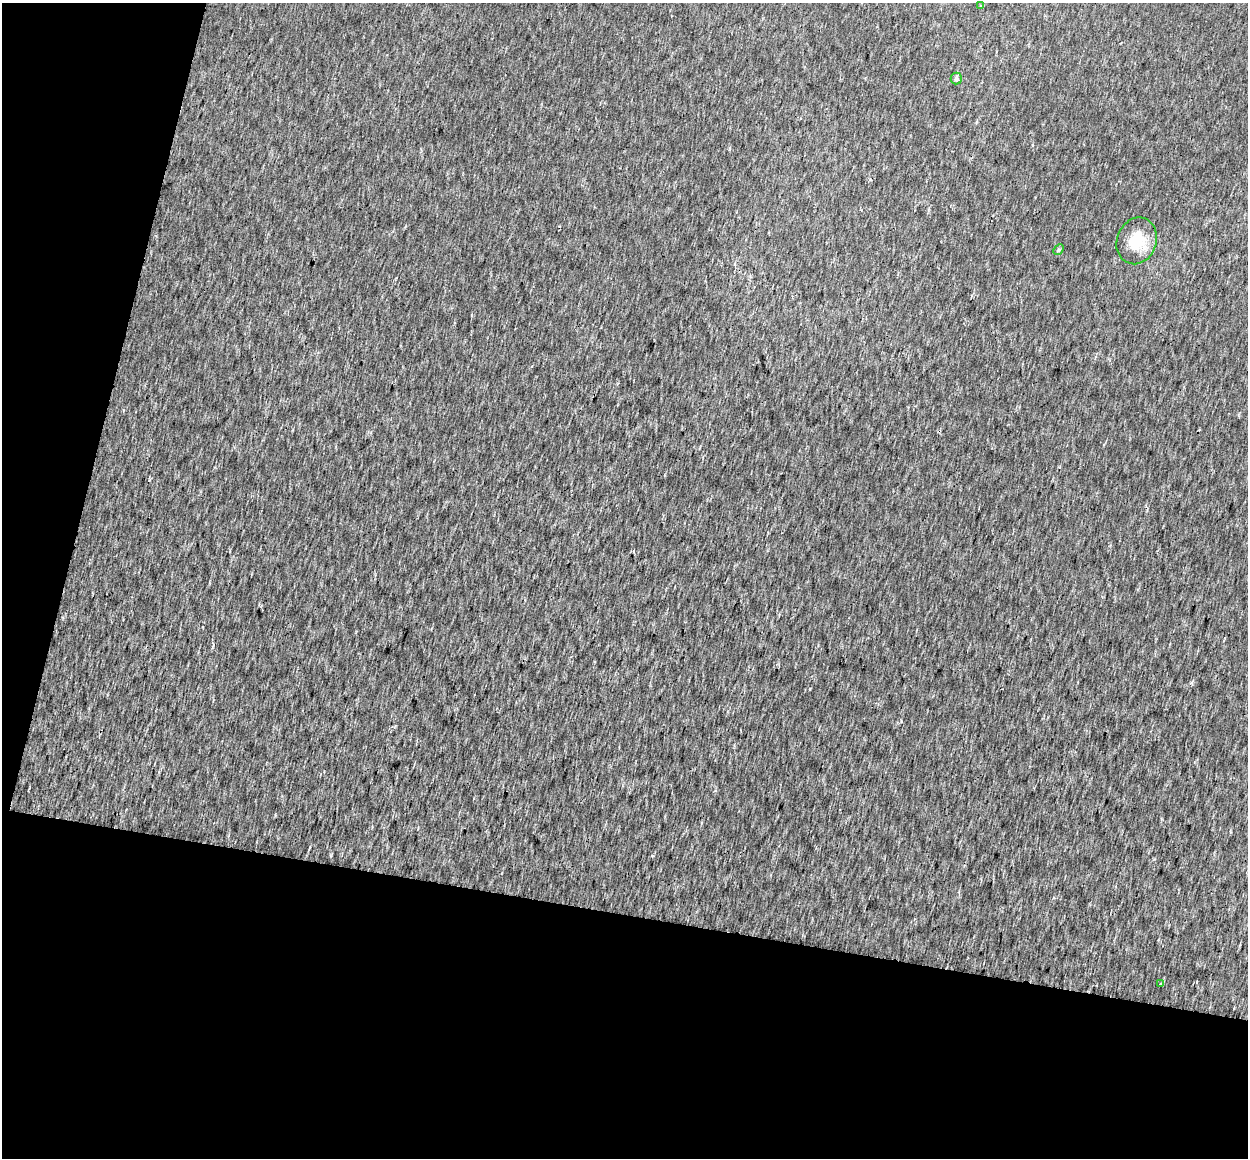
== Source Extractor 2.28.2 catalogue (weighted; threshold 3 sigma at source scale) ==
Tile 3 of 2 x 2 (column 1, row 2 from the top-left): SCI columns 1-1246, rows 131-1286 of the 2503 x 2587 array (HDU 1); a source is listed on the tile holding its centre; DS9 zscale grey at full resolution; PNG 1250 x 1160 px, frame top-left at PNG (2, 3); each listed source drawn as its Kron ellipse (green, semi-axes under 4 px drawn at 4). Shown black and unused: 27% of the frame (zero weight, under 2 of 3 exposures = <1% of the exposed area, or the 3 px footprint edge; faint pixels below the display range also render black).
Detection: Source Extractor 2.28.2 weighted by HDU 2 'WHT'; one run over the whole footprint, this tile lists its part. Background 0.00151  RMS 0.0067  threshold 0.0302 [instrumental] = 3 sigma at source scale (4.5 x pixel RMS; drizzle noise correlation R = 1.50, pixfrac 1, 0.0396/0.0396 arcsec/px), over >= 5 px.
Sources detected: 5; all 5 listed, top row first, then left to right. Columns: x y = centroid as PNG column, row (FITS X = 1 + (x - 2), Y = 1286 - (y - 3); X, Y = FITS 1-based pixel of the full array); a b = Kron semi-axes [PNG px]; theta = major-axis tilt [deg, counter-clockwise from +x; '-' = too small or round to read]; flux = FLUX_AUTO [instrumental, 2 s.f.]
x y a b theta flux
981 6 3 3 - 0.6
956 78 6 5 - 2
1137 241 24 19 69 18
1059 250 6 4 45 0.98
1160 983 3 3 - 2.2